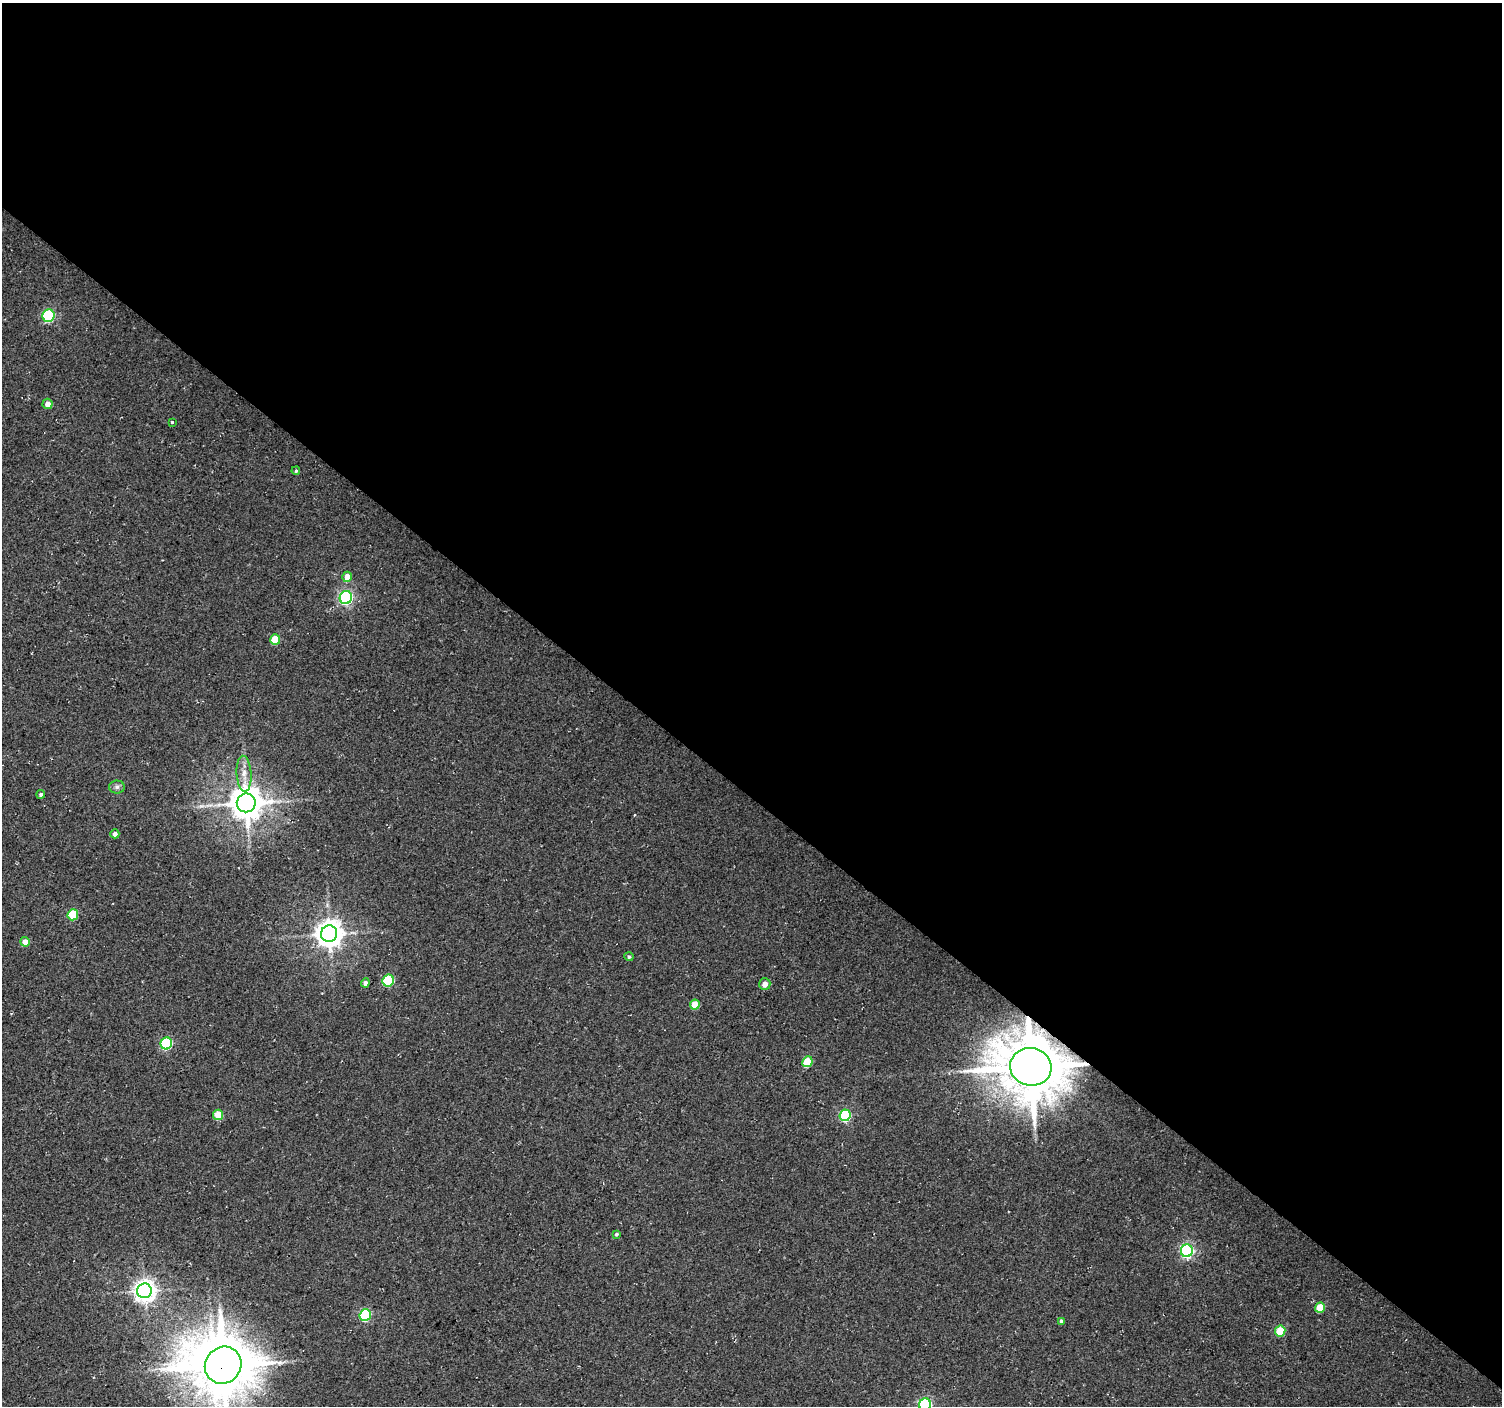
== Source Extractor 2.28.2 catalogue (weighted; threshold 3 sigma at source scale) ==
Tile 3 of 4 x 4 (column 3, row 1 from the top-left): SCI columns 3005-4504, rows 4449-5852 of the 6003 x 6026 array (HDU 1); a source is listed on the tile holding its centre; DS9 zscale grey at full resolution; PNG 1504 x 1408 px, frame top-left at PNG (2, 3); each listed source drawn as its Kron ellipse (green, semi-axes under 4 px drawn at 4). Shown black and unused: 57% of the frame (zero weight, under 2 of 3 exposures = <1% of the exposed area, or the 3 px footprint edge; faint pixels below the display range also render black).
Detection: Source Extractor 2.28.2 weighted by HDU 2 'WHT'; one run over the whole footprint, this tile lists its part. Background 0.0266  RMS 0.0082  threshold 0.0367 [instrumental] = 3 sigma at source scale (4.5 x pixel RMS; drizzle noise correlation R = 1.50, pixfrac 1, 0.0396/0.0396 arcsec/px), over >= 5 px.
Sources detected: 35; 1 inside a brighter object's white glare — neither listed nor drawn; the other 34 listed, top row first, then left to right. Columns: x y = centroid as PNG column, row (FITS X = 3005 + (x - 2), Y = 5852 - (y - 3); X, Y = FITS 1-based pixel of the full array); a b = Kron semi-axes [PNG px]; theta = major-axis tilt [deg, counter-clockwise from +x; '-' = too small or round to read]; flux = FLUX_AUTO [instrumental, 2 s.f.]
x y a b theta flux
49 316 6 6 - 86
48 404 5 5 - 5.6
172 422 3 3 - 1.4
296 471 4 3 - 1.1
347 577 5 5 - 8.9
346 598 6 6 - 150
275 639 5 5 - 21
244 774 18 7 -86 8
117 787 8 6 1 2.5
41 794 4 4 - 1.6
246 803 9 9 - 1700
115 834 4 4 - 3.5
73 915 5 5 - 30
329 934 8 8 - 920
25 942 5 4 - 7.8
629 957 4 4 - 1.7
388 981 6 5 - 65
365 983 4 4 - 2.9
765 984 6 5 - 5.4
695 1005 5 4 - 17
166 1043 6 5 - 72
807 1062 5 5 - 25
1031 1067 21 19 -14 4800
218 1115 5 5 - 18
845 1115 6 5 - 77
616 1234 4 3 - 1.5
1187 1251 6 6 - 160
144 1291 7 7 - 540
1320 1308 5 5 - 19
365 1315 6 5 - 75
1061 1321 4 4 - 2.4
1280 1331 5 5 - 28
223 1365 19 17 51 3700
925 1404 6 6 - 120
Overlapping masked pixels (flux is a lower limit): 2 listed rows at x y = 1031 1067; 223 1365
Isophote crosses this tile's border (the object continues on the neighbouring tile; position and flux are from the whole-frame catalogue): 2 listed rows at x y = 223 1365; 925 1404